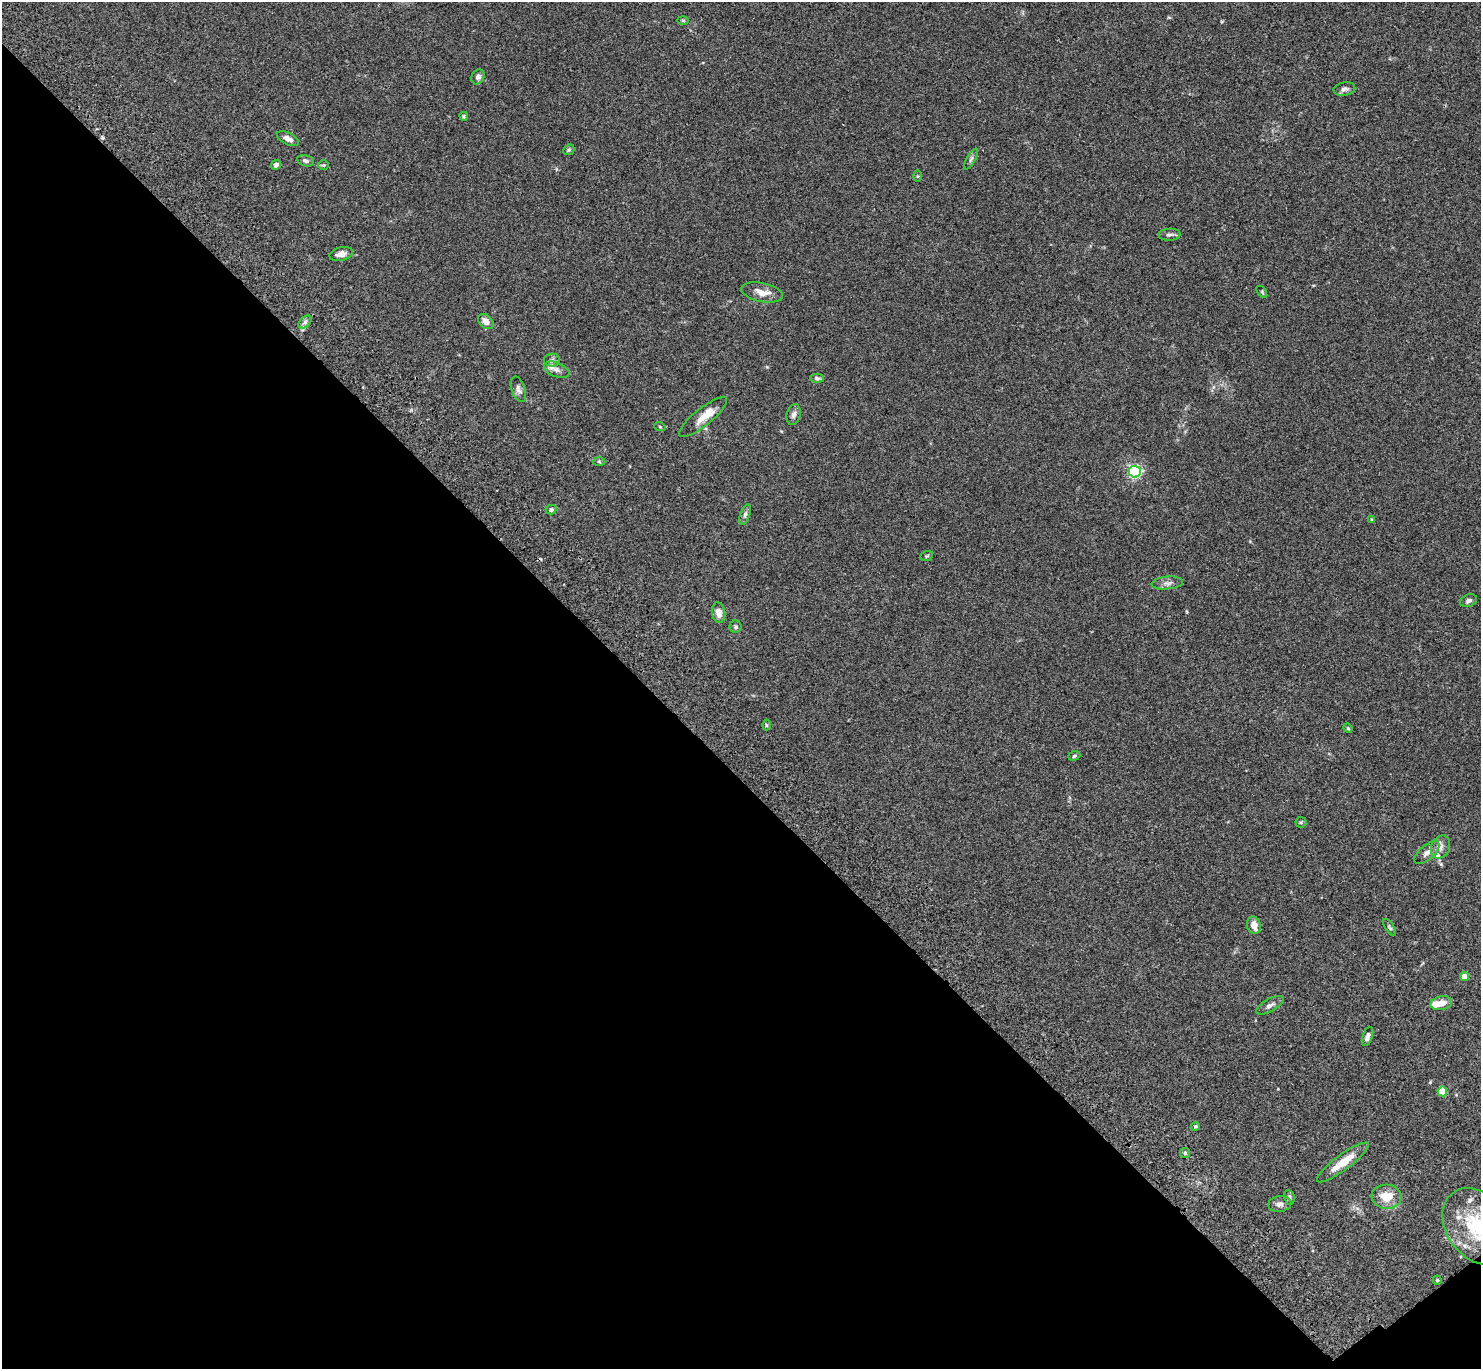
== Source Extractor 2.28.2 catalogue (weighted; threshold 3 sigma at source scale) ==
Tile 14 of 4 x 4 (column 2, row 4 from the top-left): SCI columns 1599-3077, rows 391-1757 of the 6132 x 6118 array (HDU 1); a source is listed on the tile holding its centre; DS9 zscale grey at full resolution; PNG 1483 x 1371 px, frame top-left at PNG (2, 2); each listed source drawn as its Kron ellipse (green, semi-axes under 4 px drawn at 4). Shown black and unused: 44% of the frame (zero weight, under 3 of 4 exposures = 6% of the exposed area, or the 3 px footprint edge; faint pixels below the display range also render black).
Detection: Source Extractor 2.28.2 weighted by HDU 2 'WHT'; one run over the whole footprint, this tile lists its part. Background 0.0592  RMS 0.0053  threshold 0.0239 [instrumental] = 3 sigma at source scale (4.5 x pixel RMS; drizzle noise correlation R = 1.50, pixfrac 1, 0.05/0.05 arcsec/px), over >= 5 px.
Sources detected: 58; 3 inside a brighter listed object's ellipse — not listed separately; the other 55 listed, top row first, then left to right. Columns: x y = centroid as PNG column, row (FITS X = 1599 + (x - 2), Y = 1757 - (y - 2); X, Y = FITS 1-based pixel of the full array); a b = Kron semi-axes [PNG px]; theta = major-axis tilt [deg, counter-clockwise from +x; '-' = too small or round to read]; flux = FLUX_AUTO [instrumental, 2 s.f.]
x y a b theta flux
683 20 6 4 -2 0.64
478 77 8 6 60 1.7
1344 89 11 6 10 2
464 116 4 3 - 0.6
288 139 12 6 -27 3
569 150 6 5 - 0.75
971 159 12 3 60 1.1
306 161 9 5 -12 1.3
276 165 5 4 - 1.5
323 165 5 4 - 0.67
917 176 5 3 - 0.51
1169 235 11 6 2 1.5
341 254 12 6 13 3.2
762 292 21 9 -12 5.1
1262 292 7 3 -54 0.49
305 322 8 5 46 1.4
486 322 9 6 -44 3.4
552 360 8 6 2 1.5
557 370 13 7 -21 3.1
817 378 6 4 -2 1.1
518 389 13 7 -71 2.2
794 414 10 7 75 1.9
703 417 30 8 39 8.1
660 427 6 3 -19 0.56
599 461 6 4 -2 0.67
1135 472 6 6 - 84
551 510 5 4 - 1.3
745 515 11 5 70 1.4
1372 519 4 4 - 0.51
927 556 6 4 22 0.63
1167 583 16 6 6 2.4
1469 601 9 6 20 1.6
719 613 10 6 -80 4.2
735 627 6 6 - 0.89
766 725 5 3 - 0.6
1348 728 5 4 - 0.59
1074 756 6 4 20 0.82
1301 822 5 5 - 0.68
1440 847 12 9 63 3.1
1427 852 15 7 41 3.5
1254 925 9 7 -76 4
1390 927 10 4 -57 0.96
1465 977 4 4 - 7.7
1441 1003 11 7 11 5.9
1270 1005 15 6 29 2.3
1368 1037 10 5 70 1.8
1442 1091 5 5 - 13
1195 1126 4 4 - 0.74
1185 1153 5 5 - 0.84
1343 1162 31 7 37 10
1387 1197 15 12 -4 9.1
1289 1198 7 5 -80 1.2
1280 1204 12 7 8 2.4
1478 1227 42 31 -53 41
1437 1280 4 4 - 0.61
Isophote crosses this tile's border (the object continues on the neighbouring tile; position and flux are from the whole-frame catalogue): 1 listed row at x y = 1478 1227